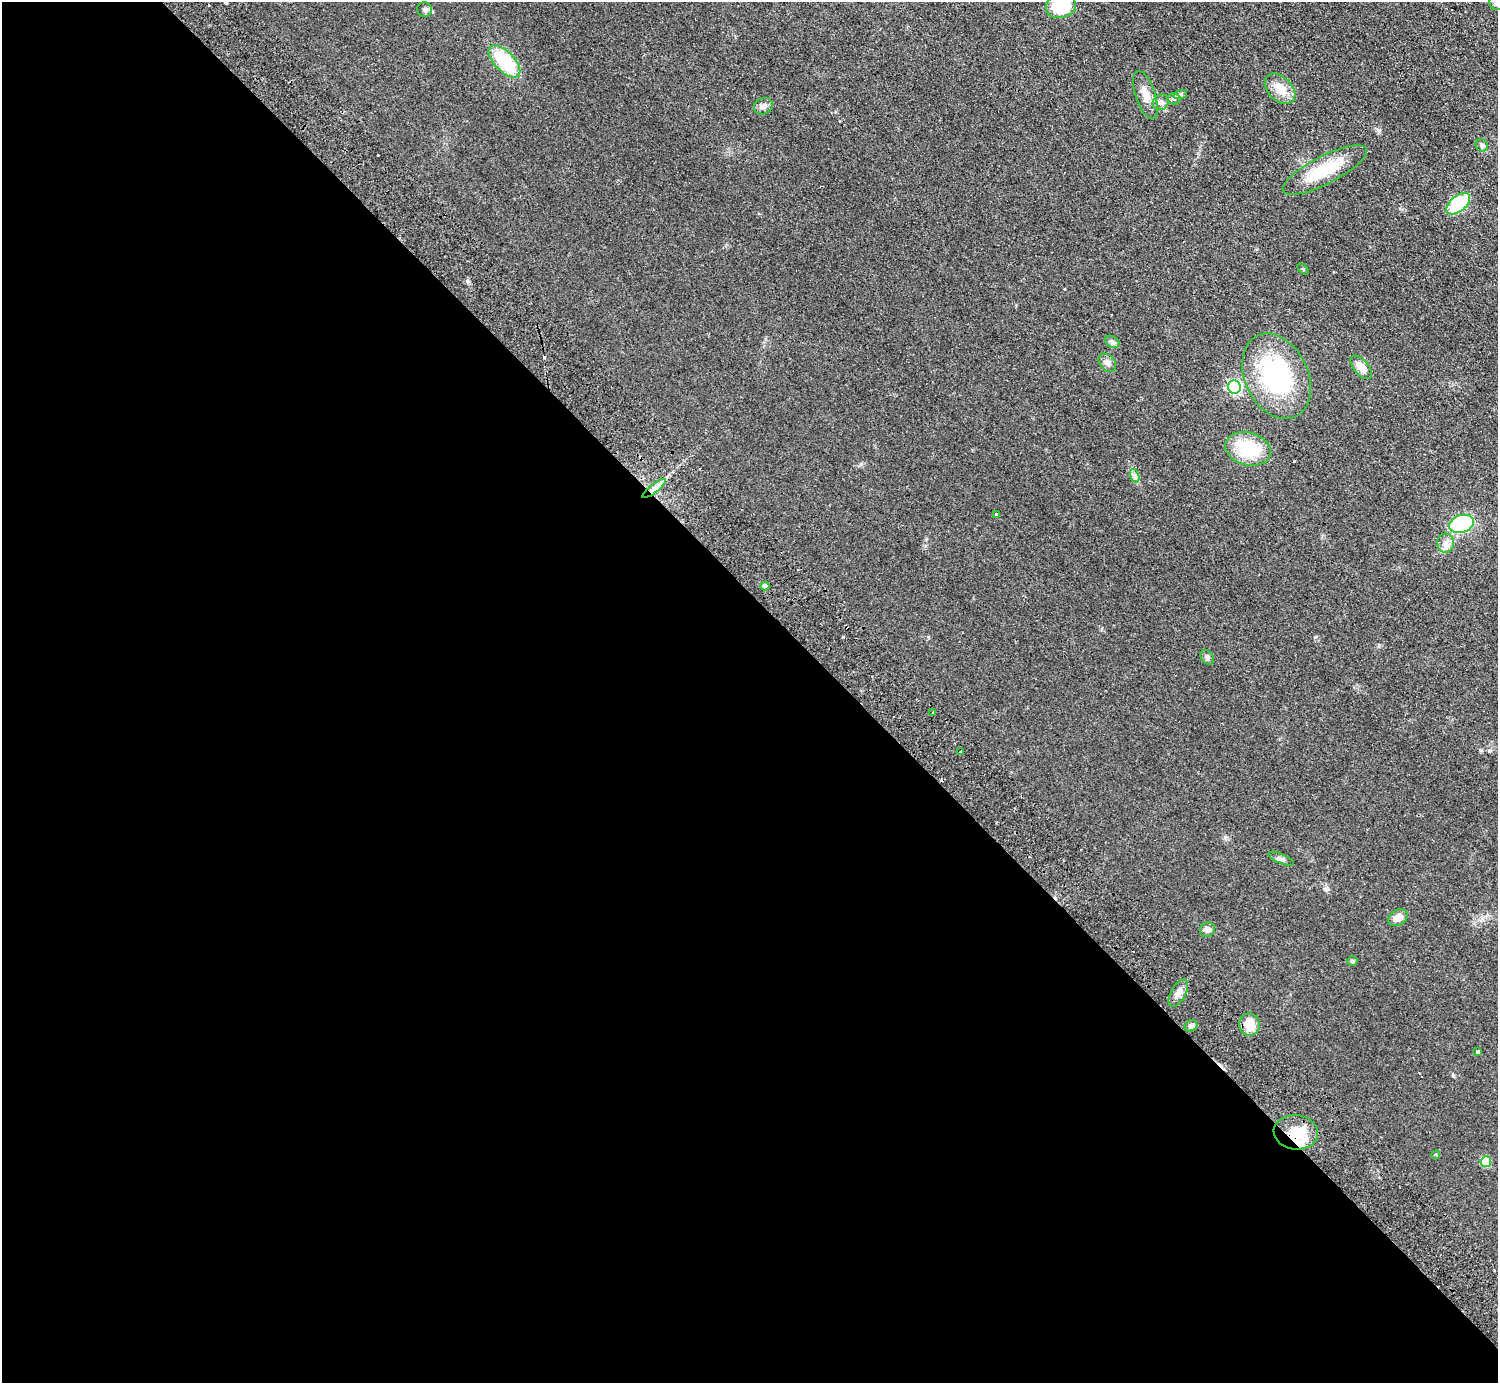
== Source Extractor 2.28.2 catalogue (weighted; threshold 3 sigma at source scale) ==
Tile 9 of 4 x 4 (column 1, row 3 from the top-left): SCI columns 45-1540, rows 1582-2962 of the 6072 x 6066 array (HDU 1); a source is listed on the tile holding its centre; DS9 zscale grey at full resolution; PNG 1500 x 1385 px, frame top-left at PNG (2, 2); each listed source drawn as its Kron ellipse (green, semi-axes under 4 px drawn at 4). Shown black and unused: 57% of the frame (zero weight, under 2 of 3 exposures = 3% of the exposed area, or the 3 px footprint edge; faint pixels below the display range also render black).
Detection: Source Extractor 2.28.2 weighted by HDU 2 'WHT'; one run over the whole footprint, this tile lists its part. Background 0.0639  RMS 0.0091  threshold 0.0409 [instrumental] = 3 sigma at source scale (4.5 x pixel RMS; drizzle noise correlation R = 1.50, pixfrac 1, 0.05/0.05 arcsec/px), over >= 5 px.
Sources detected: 45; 5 cosmic-ray / hot-pixel residue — neither listed nor drawn; the other 40 listed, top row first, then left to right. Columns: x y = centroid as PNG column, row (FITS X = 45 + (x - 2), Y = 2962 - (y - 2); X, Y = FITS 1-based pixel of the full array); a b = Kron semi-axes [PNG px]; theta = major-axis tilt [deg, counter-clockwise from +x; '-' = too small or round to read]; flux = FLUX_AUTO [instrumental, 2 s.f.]
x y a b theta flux
1496 3 7 7 - 2.6
1061 6 15 12 12 35
425 9 7 7 - 2.3
504 61 20 10 -46 48
1280 89 18 12 -45 14
1145 95 25 10 -71 11
1180 95 7 4 20 1.7
1174 99 6 5 - 2.1
1161 102 8 7 - 3.2
763 106 10 8 24 3.7
1482 145 6 6 - 2.2
1325 170 46 14 27 38
1458 204 14 8 40 50
1303 269 6 4 -45 1.1
1112 342 7 5 -30 2.2
1107 363 10 7 -48 3.7
1361 367 14 7 -50 10
1276 376 45 31 -65 120
1234 387 6 6 - 140
1248 449 23 16 -16 41
1135 476 7 4 -72 2.2
654 488 14 4 38 4.8
996 514 3 3 - 1.8
1462 524 12 8 19 74
1445 543 9 8 - 5.1
765 586 4 4 - 4.3
1207 657 8 6 -50 2.4
933 713 3 2 - 1.2
961 751 3 3 - 5.1
1281 859 13 5 -23 3
1398 917 10 7 30 7.7
1207 930 8 7 - 3.3
1352 961 5 4 - 1.5
1178 993 15 7 62 5.8
1249 1025 11 10 - 14
1191 1026 6 5 - 3
1478 1052 4 4 - 2
1296 1132 22 17 -6 25
1436 1155 4 4 - 1.1
1486 1162 5 5 - 27
Overlapping masked pixels (flux is a lower limit): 1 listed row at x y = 1296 1132
Isophote crosses this tile's border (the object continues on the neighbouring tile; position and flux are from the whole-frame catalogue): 2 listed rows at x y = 1496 3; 1061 6
Unlisted compact peaks at least as high as the median listed source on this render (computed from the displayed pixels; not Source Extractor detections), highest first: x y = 1225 837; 467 281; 1315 637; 1453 1076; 1294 461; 861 464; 1325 889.